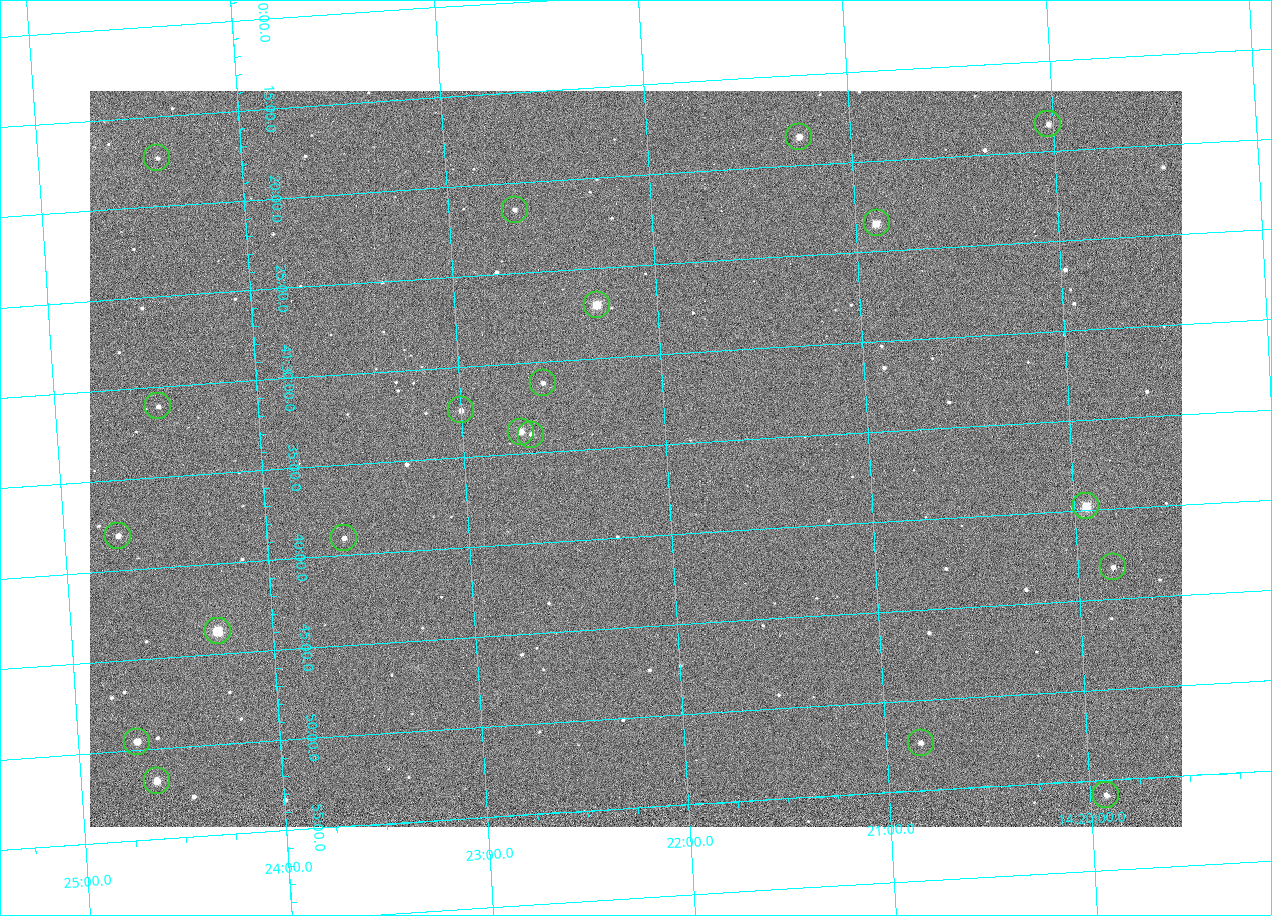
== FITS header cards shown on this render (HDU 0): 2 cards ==
NAXIS1  =                 1092 /fastest changing axis
NAXIS2  =                  736 /next to fastest changing axis

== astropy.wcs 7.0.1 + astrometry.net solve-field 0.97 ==
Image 1092 x 736 px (HDU 0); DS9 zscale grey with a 90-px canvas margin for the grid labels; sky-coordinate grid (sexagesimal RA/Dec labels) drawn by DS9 from the SOLVED WCS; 20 Tycho-2 reference stars matched to detected sources circled (green)
Header WCS: none
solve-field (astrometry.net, Tycho-2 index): SOLVED blind (the file carries no WCS)
Solved WCS: RA---TAN-SIP/DEC--TAN-SIP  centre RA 14:22:09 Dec +41:36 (215.54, +41.59 deg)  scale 3.33 arcsec/px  FOV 60.6' x 40.8'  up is -176 deg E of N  parity flipped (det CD > 0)
(file carries no celestial WCS; the grid is the blind solution)
Tycho-2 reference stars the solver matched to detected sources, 20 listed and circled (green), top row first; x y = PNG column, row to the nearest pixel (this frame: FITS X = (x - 90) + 1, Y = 736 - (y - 91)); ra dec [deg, ICRS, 3 dp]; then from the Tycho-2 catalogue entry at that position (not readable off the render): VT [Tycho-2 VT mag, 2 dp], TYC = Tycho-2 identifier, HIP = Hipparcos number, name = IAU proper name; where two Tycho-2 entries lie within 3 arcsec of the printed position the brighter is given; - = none
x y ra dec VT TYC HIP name
1048 124 215.006 +41.309 11.67 3038-298-1 - -
799 137 215.313 +41.307 10.54 3038-302-1 - -
157 158 216.103 +41.289 12.07 3038-286-1 - -
515 210 215.668 +41.358 11.71 3038-531-1 - -
877 223 215.224 +41.391 9.78 3038-588-1 - -
597 305 215.574 +41.451 8.73 3038-566-1 70240 -
543 383 215.647 +41.519 11.59 3038-488-1 - -
158 406 216.123 +41.518 12.02 3038-258-1 - -
461 410 215.750 +41.540 11.12 3038-479-1 - -
521 432 215.677 +41.563 10.23 3038-459-1 - -
531 435 215.666 +41.567 11.76 3038-461-1 - -
1086 506 214.985 +41.663 9.23 3038-464-1 - -
118 536 216.183 +41.635 11.01 3038-413-1 - -
344 538 215.904 +41.651 11.40 3038-603-1 - -
1113 567 214.956 +41.721 12.00 3038-491-1 - -
218 631 216.068 +41.729 8.81 3038-334-1 70409 -
137 742 216.177 +41.826 10.45 3038-108-1 - -
921 743 215.206 +41.873 11.51 3038-538-1 - -
157 781 216.156 +41.863 10.20 3038-555-1 - -
1106 795 214.980 +41.931 11.35 3038-237-1 - -